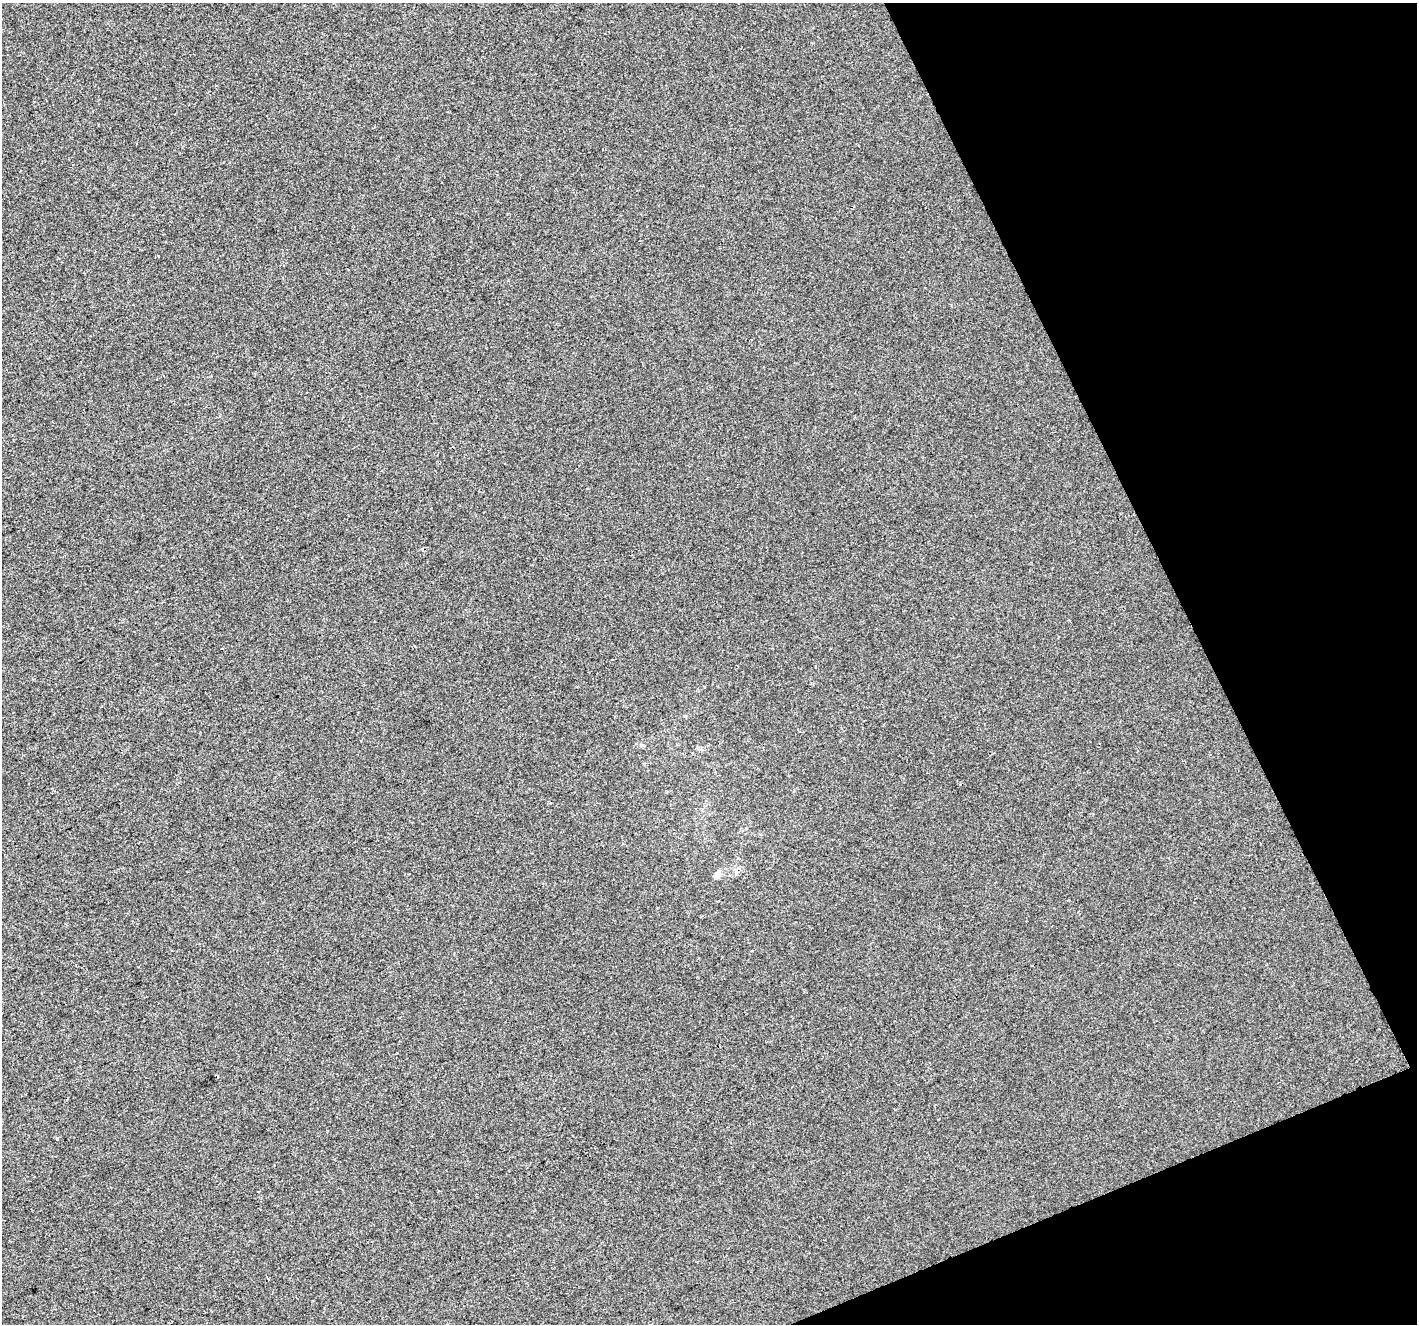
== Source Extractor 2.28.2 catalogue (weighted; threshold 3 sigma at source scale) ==
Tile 12 of 4 x 4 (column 4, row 3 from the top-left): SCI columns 4246-5660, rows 1469-2790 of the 5660 x 5522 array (HDU 1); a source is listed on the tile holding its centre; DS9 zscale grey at full resolution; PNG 1419 x 1326 px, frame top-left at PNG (2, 3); no overlay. Shown black and unused: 20% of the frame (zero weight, under 2 of 3 exposures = <1% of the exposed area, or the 3 px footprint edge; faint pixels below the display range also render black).
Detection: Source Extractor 2.28.2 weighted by HDU 2 'WHT'; one run over the whole footprint, this tile lists its part. Background 9.17e-04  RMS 0.0057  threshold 0.0255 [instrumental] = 3 sigma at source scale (4.5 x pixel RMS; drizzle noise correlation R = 1.50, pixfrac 1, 0.0396/0.0396 arcsec/px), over >= 5 px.
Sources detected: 6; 2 cosmic-ray / hot-pixel residue — not listed; the other 4 listed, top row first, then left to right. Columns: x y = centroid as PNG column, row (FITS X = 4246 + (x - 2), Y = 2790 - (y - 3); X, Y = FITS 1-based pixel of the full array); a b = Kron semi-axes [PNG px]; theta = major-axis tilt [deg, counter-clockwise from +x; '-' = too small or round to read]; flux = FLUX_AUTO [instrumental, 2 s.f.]
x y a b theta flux
717 875 10 8 11 2.2
218 1076 3 3 - 1.2
57 1138 4 3 - 0.8
268 1279 4 2 - 0.65